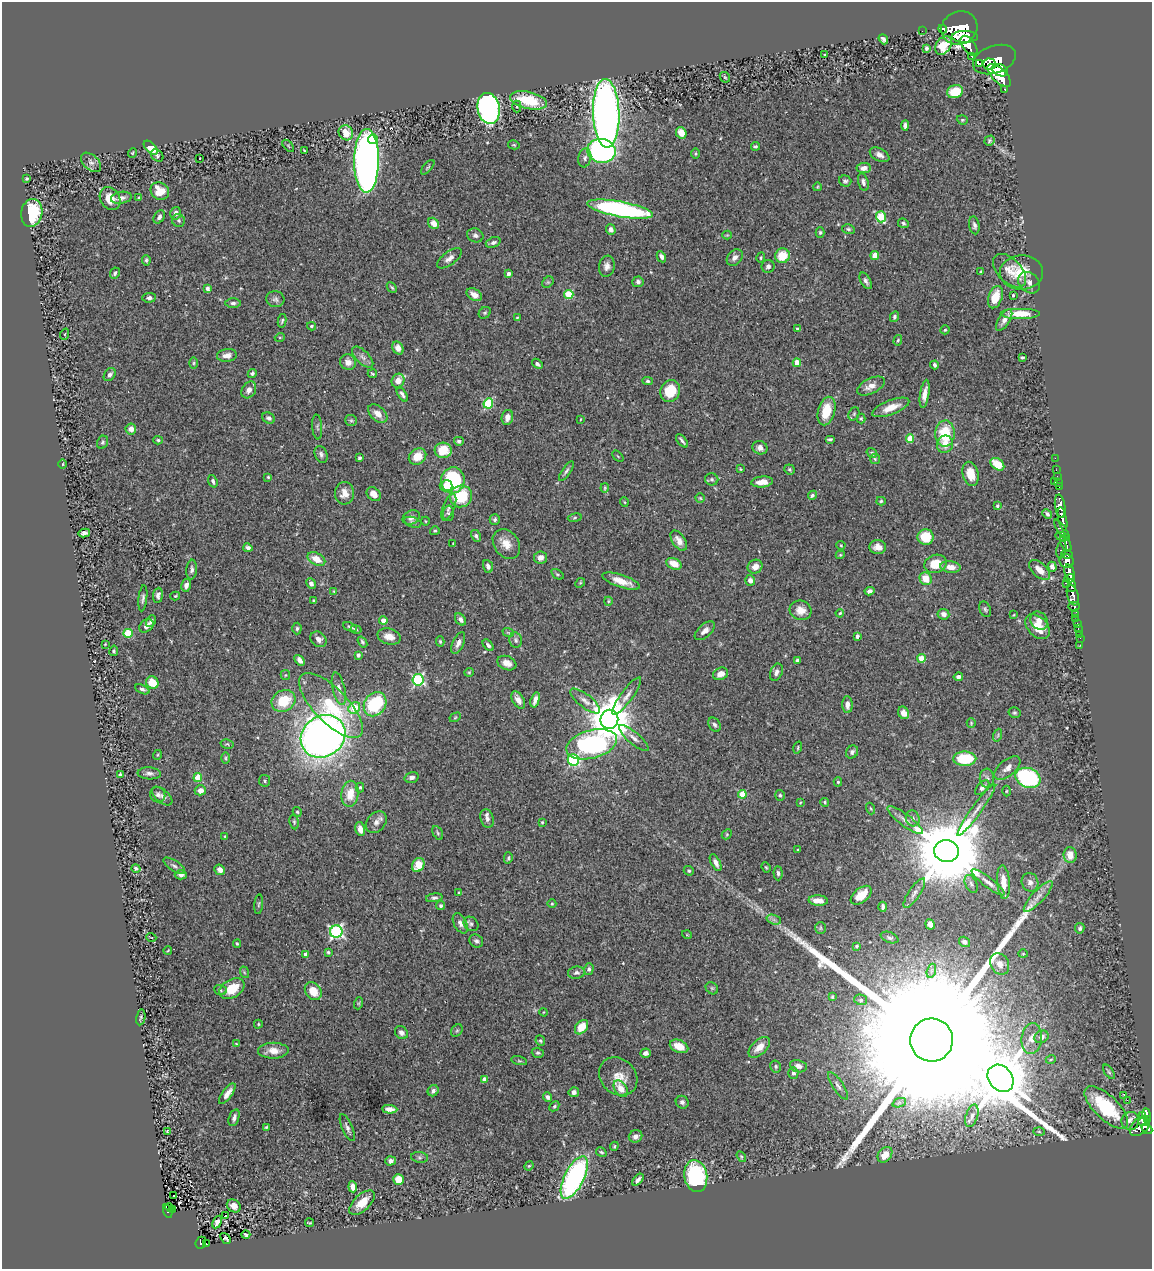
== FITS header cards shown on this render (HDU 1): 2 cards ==
NAXIS1  =                 1150
NAXIS2  =                 1267

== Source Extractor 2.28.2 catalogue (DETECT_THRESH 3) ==
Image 1150 x 1267 px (HDU 1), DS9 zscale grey, 1 PNG px = 1 image px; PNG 1154 x 1271 px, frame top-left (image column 1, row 1267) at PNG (2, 2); each listed source drawn as its Kron ellipse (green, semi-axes under 4 px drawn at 4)
Background 0.583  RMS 0.028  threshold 0.0848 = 3 sigma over >= 5 px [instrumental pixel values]
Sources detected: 478; all 478 listed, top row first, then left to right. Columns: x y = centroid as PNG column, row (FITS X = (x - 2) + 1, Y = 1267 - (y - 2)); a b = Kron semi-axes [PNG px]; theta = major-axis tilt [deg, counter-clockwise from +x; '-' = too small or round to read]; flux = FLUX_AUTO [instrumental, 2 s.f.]
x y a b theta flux
959 28 18 16 26 5500
943 29 4 2 - 41
922 31 2 2 - 10
965 37 13 6 -1 2900
883 39 5 4 - 4.9
943 45 10 7 55 36
969 46 11 6 -54 2400
927 48 4 4 - 4.4
825 55 3 3 - 2.5
972 56 3 3 - 71
994 60 22 13 19 5700
979 63 3 2 - 610
990 64 6 6 - 1300
1000 70 8 6 -27 2200
999 75 15 7 -44 3700
725 77 6 4 -44 2.4
1005 89 3 3 - 89
955 92 8 6 18 50
528 100 19 8 -12 76
517 106 6 4 -89 2.9
489 108 16 11 -78 640
606 113 34 13 -88 1500
962 120 5 4 - 2.3
905 125 5 4 - 6.9
346 133 8 7 - 27
681 133 6 5 - 19
373 139 5 5 - 33
989 141 5 4 - 3.3
514 145 6 4 -13 2.2
288 146 7 3 -46 1.8
755 146 4 3 - 3
151 148 8 5 -44 24
304 150 3 2 - 1.4
601 151 14 12 -11 400
132 153 5 3 - 1.8
696 153 5 3 - 2.1
157 155 7 5 -44 3.6
880 155 10 6 -27 9.9
200 158 3 2 - 2.8
585 158 9 6 79 6.7
366 161 32 12 90 1300
91 162 12 7 -43 8.1
428 167 9 3 49 2.6
864 168 7 5 8 11
26 179 4 3 - 2.6
845 181 6 5 - 4.2
863 182 9 5 -76 6
817 187 4 2 - 1.5
160 191 9 8 - 33
121 198 10 6 10 7.5
139 198 3 3 - 2.6
110 199 12 9 -56 26
620 209 33 7 -10 440
32 213 14 10 80 110
176 213 6 5 - 8.8
159 217 7 5 56 5.8
881 217 5 5 - 78
178 220 6 6 - 4
434 223 6 5 - 15
903 223 5 4 - 3.3
974 225 9 5 -80 5.6
848 229 6 5 - 3.3
611 230 5 5 - 8
820 232 5 4 - 3
475 235 8 6 -20 7
727 235 4 4 - 2
493 242 8 5 21 5.5
875 255 4 4 - 27
782 256 7 7 - 41
661 257 6 4 -62 7.4
735 257 9 7 48 8.9
449 258 14 6 36 10
761 258 5 3 - 2
146 260 5 4 - 3.2
607 266 10 8 80 9.1
768 266 6 6 - 6.2
981 271 3 2 - 1.9
1009 271 20 12 -46 21
1022 272 21 17 2 46
115 273 6 4 64 4.8
508 274 4 3 - 7.6
866 281 9 5 -60 6
548 282 6 5 - 3.1
638 282 5 5 - 5.1
1029 283 12 9 -42 12
392 288 6 3 -47 2.7
207 289 4 3 - 6.3
569 294 4 4 - 82
474 295 8 5 -32 13
1013 295 3 3 - 2.2
995 297 11 7 71 32
149 298 7 5 5 5.5
275 299 9 8 - 6.4
233 303 7 4 0 4.7
485 313 6 5 - 3
1020 314 20 5 0 34
517 317 3 2 - 1.7
894 317 5 4 - 4
1004 320 12 5 57 10
282 321 7 4 79 3.1
311 326 4 3 - 3
797 328 3 3 - 1.9
945 330 4 4 - 2.1
65 334 6 3 72 1.4
280 337 5 3 - 1.8
898 340 5 4 - 2.4
398 348 7 5 -59 12
227 355 10 6 7 12
363 357 13 6 -45 9
1022 357 3 3 - 2.9
348 362 8 7 - 13
194 363 6 4 89 2.8
797 363 4 4 - 34
537 364 6 4 -41 4.3
934 365 4 3 - 4.2
252 373 4 4 - 3.4
372 374 5 3 - 2.2
110 375 7 5 55 7
398 381 7 6 - 19
648 381 5 4 - 3
871 386 15 7 26 16
249 390 9 6 59 11
670 391 11 9 68 52
925 394 14 4 81 13
402 395 8 3 -56 5.1
488 403 5 4 - 120
891 407 20 7 21 27
826 411 14 8 75 47
378 414 11 7 -43 17
854 414 7 5 70 3.6
507 417 7 5 79 11
269 418 7 5 -29 5.3
861 418 5 4 - 2.3
581 419 3 2 - 1.1
351 420 6 5 - 3.9
317 427 12 5 -86 4.1
131 429 5 5 - 13
945 434 13 9 87 74
830 439 5 2 - 3
910 439 4 4 - 47
158 440 4 4 - 2.8
459 441 5 4 - 4.4
682 441 8 3 -51 4.3
103 442 7 5 64 3.5
945 444 9 8 - 19
760 448 7 6 - 9.5
443 450 8 7 - 47
872 453 5 3 - 2.3
321 454 9 6 -68 5.4
418 456 9 7 35 30
618 456 7 2 -45 1.6
359 458 4 3 - 3
1055 458 2 2 - 14
875 459 5 5 - 2.4
63 464 4 3 - 1.6
997 464 8 5 -37 35
740 469 3 2 - 1.8
790 469 5 5 - 2.8
1056 470 2 2 - 11
566 471 11 4 56 4.8
971 474 12 7 -75 29
1057 476 2 2 - 11
268 477 4 4 - 2.2
712 479 7 6 - 3.8
453 480 13 11 83 150
213 481 6 4 -72 4.6
1054 481 3 2 - 72
762 482 11 5 4 17
1058 483 3 3 - 38
446 486 6 5 - 18
1059 487 3 2 - 22
605 488 4 3 - 2.1
344 493 11 9 87 19
374 494 8 6 -45 19
812 495 5 4 - 3.9
461 496 11 10 - 79
700 498 5 4 - 2.2
881 501 5 4 - 2.6
624 502 5 3 - 1.6
997 506 4 4 - 2.6
1060 506 12 5 -81 1800
449 507 14 5 68 8.1
448 513 7 5 87 3.8
1047 514 5 3 - 5.2
411 517 9 6 26 10
575 518 7 3 10 2.6
1062 519 12 4 -78 1500
495 520 5 5 - 3.9
425 521 4 3 - 1.5
413 522 9 5 -17 4.8
1062 530 11 4 -56 540
435 531 5 3 - 2.3
84 533 6 4 10 5.9
476 536 6 4 -62 4.8
926 537 8 8 - 51
1063 537 8 3 -12 400
679 541 11 6 -56 14
453 544 4 2 - 1.3
506 544 16 12 -53 24
1066 544 9 4 -64 150
841 545 4 4 - 1.8
878 547 8 7 - 12
248 548 4 4 - 6.8
1061 550 9 5 79 260
1067 554 6 4 -5 140
840 555 4 3 - 2
541 557 7 6 - 10
316 559 9 6 -28 24
1067 561 7 6 - 1100
674 564 8 5 -25 26
935 564 11 9 18 38
488 566 6 5 - 8
755 567 7 6 - 15
950 567 10 6 -7 15
1052 567 5 4 - 6.8
192 570 10 5 84 5.9
1040 570 12 7 -43 19
1069 572 8 5 -75 2200
557 574 7 3 -35 2.3
1070 578 5 3 - 880
926 579 6 6 - 30
750 580 5 5 - 8.8
621 581 19 6 -19 26
311 583 5 4 - 8.3
580 583 5 4 - 2
1066 583 4 3 - 110
186 585 6 5 - 8.8
1072 587 5 3 - 640
870 591 5 4 - 6.3
334 592 3 3 - 1.9
158 595 7 5 83 6
1073 595 11 5 -73 1400
175 596 5 3 - 2.5
143 598 13 4 84 5.4
314 601 4 3 - 3.4
608 601 4 4 - 2.1
1074 606 6 4 2 300
985 609 8 5 -68 4.1
801 610 11 9 -16 18
840 613 4 4 - 2.2
943 614 6 5 - 7.1
1013 615 3 2 - 1.4
1076 615 4 3 - 170
460 619 7 5 -51 7
1075 619 3 2 - 8.4
151 621 6 4 61 5.2
383 621 4 4 - 20
1039 621 10 8 -54 11
1078 624 3 2 - 24
146 626 8 6 39 9.9
350 627 7 3 -22 3.7
1038 627 14 9 -44 30
1078 628 3 2 - 13
297 629 6 4 87 3.5
356 629 5 3 - 2.1
705 631 12 6 41 11
508 632 6 3 -20 2.2
128 633 4 4 - 82
1079 634 2 2 - 9
389 636 12 8 -15 19
857 636 4 3 - 6.6
1080 638 2 2 - 6
319 639 9 7 -39 11
516 640 8 6 -79 4.9
440 641 5 4 - 2.5
362 642 6 3 -54 3.1
458 643 12 5 67 9.5
105 644 2 2 - 1.2
488 645 7 4 -49 5.1
1080 645 2 2 - 8.5
114 651 5 4 - 2.5
358 655 4 4 - 6.8
921 658 4 4 - 37
300 660 6 4 -49 9.1
797 660 4 3 - 4.3
507 663 10 7 -20 14
469 672 5 4 - 2.1
776 672 9 6 67 7.3
721 674 8 6 22 17
285 675 5 4 - 2.2
958 677 4 4 - 7.3
418 680 6 5 - 240
152 683 6 6 - 33
142 689 8 4 -25 4.7
339 689 17 6 -76 12
627 696 23 6 54 14
518 700 9 5 -59 12
535 700 8 4 74 9.5
284 701 12 10 29 58
585 701 18 6 -38 12
375 704 13 10 56 140
331 705 42 17 -46 110
847 705 8 5 -87 12
354 708 6 5 - 58
904 713 6 5 - 13
1014 713 6 5 - 3.1
455 717 6 4 30 2.2
609 719 9 9 - 7400
971 723 5 4 - 2.2
715 725 7 5 -56 4.4
998 735 6 4 72 2.9
323 736 23 20 36 1700
634 738 19 5 -41 12
227 744 6 5 - 3.2
592 744 26 14 15 350
798 748 6 3 73 2.3
852 752 7 5 54 5.5
157 755 5 3 - 1.6
226 758 6 4 -90 2.3
965 759 11 7 1 88
573 760 6 5 - 180
1007 768 15 8 40 14
149 773 12 6 -4 7
120 774 4 3 - 2.7
412 777 7 5 17 7
198 778 4 4 - 54
987 778 9 7 -88 6.9
1028 778 13 9 -20 290
265 781 6 5 - 3.3
838 782 4 4 - 3
360 787 5 4 - 3.5
982 788 9 5 47 6.4
200 790 5 5 - 14
1006 791 5 3 - 1.9
350 794 13 8 81 34
742 794 4 4 - 48
158 795 8 7 - 6.2
780 795 5 5 - 3.5
162 796 12 6 -39 6.6
825 802 4 3 - 2.4
800 803 4 2 - 1.5
871 809 6 3 -71 1.9
976 810 31 5 54 17
297 812 5 4 - 2.8
913 818 8 7 - 5.7
487 819 9 6 -72 7.7
905 820 22 6 -37 15
294 822 7 4 -82 3.2
376 822 12 9 48 12
542 822 3 3 - 2.1
360 829 7 4 -74 12
438 833 7 4 -62 3.2
727 834 6 4 47 2.4
225 836 3 3 - 1.7
798 849 4 3 - 1.5
946 851 12 11 - 30000
1070 855 8 6 -84 22
508 858 6 3 77 2.7
716 863 9 4 -62 10
418 865 7 6 - 29
174 866 12 5 -34 6.3
766 867 5 4 - 1.9
136 868 4 4 - 4.4
220 870 6 5 - 9.2
689 871 5 4 - 3.3
778 873 7 4 -87 4.3
181 875 6 4 0 7.4
988 882 20 5 -37 13
1003 882 17 6 -86 27
1030 882 9 8 - 8.8
971 884 9 6 -66 6.1
459 892 3 2 - 1.7
914 893 17 5 56 9.4
861 895 12 7 39 28
1038 897 20 6 47 15
434 898 8 4 8 4.1
818 901 9 5 -3 21
259 904 10 4 85 2.9
552 904 4 4 - 2
441 906 5 4 - 4
883 907 5 3 - 4
774 920 7 4 -19 5.6
460 923 11 6 -62 8.5
471 924 8 6 -43 4.5
930 924 5 4 - 10
820 928 6 5 - 3
1080 928 5 4 - 4.6
336 932 6 6 - 360
687 935 5 3 - 1.4
151 937 5 3 - 1.5
889 938 9 5 -20 4.3
476 941 7 6 - 5.1
965 942 6 5 - 6.4
237 944 4 3 - 2.1
857 946 4 3 - 4.3
168 950 4 2 - 1.4
328 952 4 3 - 3
306 954 4 4 - 15
1023 954 4 4 - 1.9
1000 964 11 9 -62 15
589 969 6 4 72 5
931 971 7 4 71 5.4
244 972 6 3 -72 2.2
576 973 8 6 6 5.7
712 988 7 5 -44 3.7
232 989 13 9 32 40
220 990 6 4 -20 3.4
313 991 10 7 -52 30
832 997 4 3 - 2.6
861 1000 6 5 - 4.1
359 1003 6 4 71 2.3
544 1012 4 3 - 1.4
141 1017 8 4 79 3.4
258 1024 4 4 - 1.9
582 1027 8 5 51 37
457 1031 7 5 53 2.9
401 1033 7 6 - 6.8
1042 1037 7 6 - 8.1
1032 1038 15 10 83 15
932 1040 21 21 - 300000
540 1041 5 5 - 3.2
236 1044 4 3 - 1.7
679 1046 10 6 -23 26
759 1047 13 7 43 22
273 1051 15 8 1 20
538 1053 6 5 - 3.5
645 1053 5 4 - 8.5
1051 1059 5 3 - 1.9
519 1061 8 3 -13 2.3
776 1066 6 5 - 3.5
798 1066 8 6 -11 11
1109 1072 8 4 -55 3.2
793 1073 6 5 - 5.8
618 1076 21 17 -44 31
1001 1078 15 11 -51 14000
484 1079 4 4 - 15
838 1086 16 5 -56 8.6
621 1089 9 6 -56 19
433 1091 6 5 - 7.3
574 1092 5 5 - 6.2
227 1094 12 5 53 15
1124 1095 3 3 - 29
548 1097 5 4 - 5.6
1127 1100 2 2 - 4200
682 1102 6 6 - 6.1
899 1103 7 4 19 4.3
554 1106 6 4 46 3
1106 1107 28 12 -44 120
390 1109 7 4 -4 11
1146 1115 6 3 -82 560
972 1116 11 6 72 10
1142 1116 3 2 - 23
234 1118 9 5 73 7.1
1147 1119 3 3 - 310
1130 1121 9 8 - 15
1143 1122 5 3 - 78
1140 1126 11 7 44 690
266 1127 4 2 - 2.1
347 1128 14 5 -66 7.5
1147 1129 6 4 -43 530
167 1131 3 2 - 1.6
1039 1132 6 4 -2 2.7
636 1136 7 6 - 9.6
614 1146 4 4 - 2.2
601 1152 5 4 - 3.1
885 1155 8 6 51 22
419 1157 8 5 -7 4
741 1157 6 4 -56 2.5
390 1161 5 4 - 6.6
529 1166 5 4 - 2.2
696 1176 16 11 -81 180
574 1178 23 9 63 380
398 1179 5 5 - 25
638 1180 7 3 47 6.2
353 1187 5 4 - 13
174 1196 3 2 - 2.3
362 1203 16 8 42 31
234 1206 7 6 - 10
169 1207 4 2 - 12
172 1210 3 2 - 8.7
168 1211 7 4 -71 55
226 1216 3 3 - 14
217 1222 7 3 61 7.8
309 1223 4 2 - 1.9
246 1235 4 3 - 3.5
226 1238 6 3 -51 1.9
201 1243 6 5 - 110
206 1244 3 3 - 14